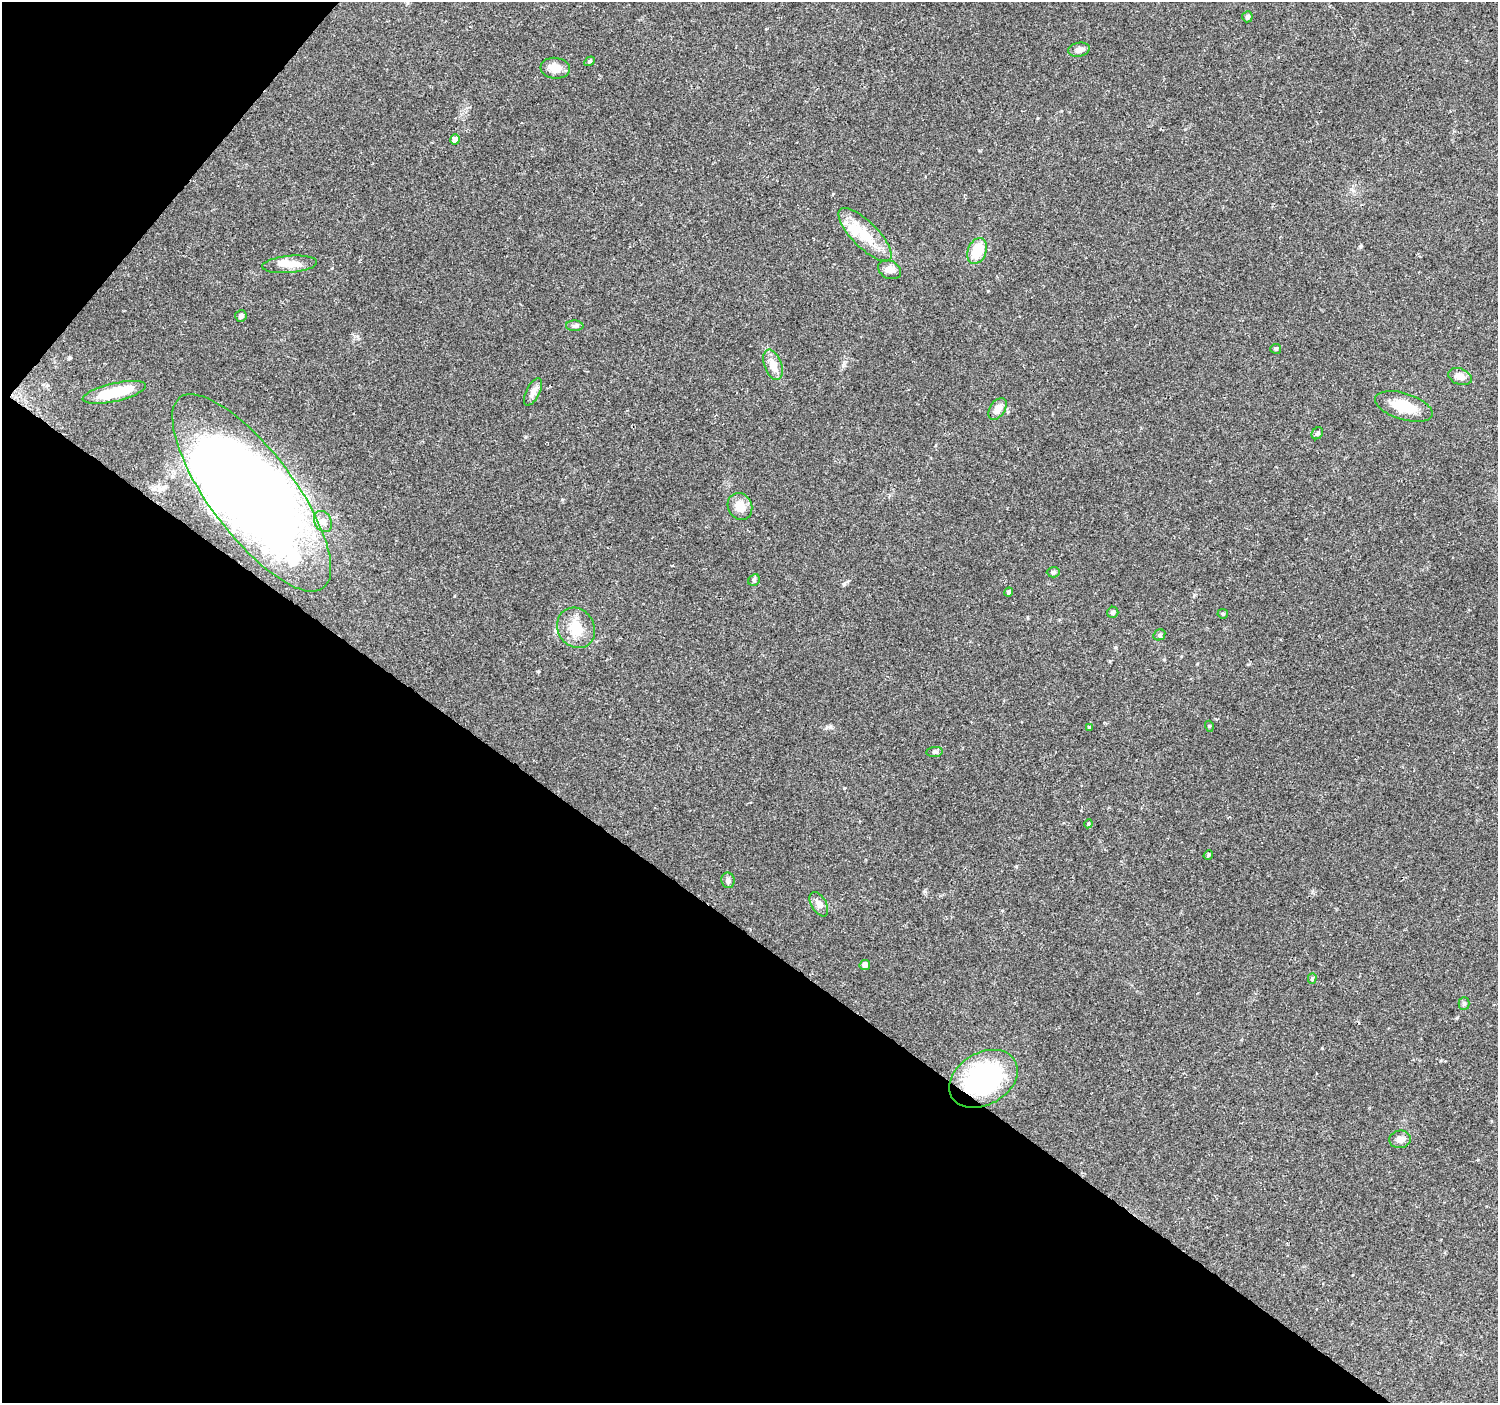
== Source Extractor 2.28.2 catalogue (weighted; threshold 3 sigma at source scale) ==
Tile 9 of 4 x 4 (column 1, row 3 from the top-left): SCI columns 8-1503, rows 1644-3044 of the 5991 x 6023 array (HDU 1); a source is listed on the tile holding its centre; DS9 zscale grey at full resolution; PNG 1500 x 1405 px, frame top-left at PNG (2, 2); each listed source drawn as its Kron ellipse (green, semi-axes under 4 px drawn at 4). Shown black and unused: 37% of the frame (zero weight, under 2 of 3 exposures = <1% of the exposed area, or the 3 px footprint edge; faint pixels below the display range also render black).
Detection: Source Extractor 2.28.2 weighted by HDU 2 'WHT'; one run over the whole footprint, this tile lists its part. Background 0.103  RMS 0.008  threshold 0.036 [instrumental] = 3 sigma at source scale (4.5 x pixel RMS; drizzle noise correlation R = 1.50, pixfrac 1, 0.0396/0.0396 arcsec/px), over >= 5 px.
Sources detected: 49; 5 inside a brighter object's white glare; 1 cosmic-ray / hot-pixel residue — neither listed nor drawn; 2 inside a brighter listed object's ellipse — not listed separately; the other 41 listed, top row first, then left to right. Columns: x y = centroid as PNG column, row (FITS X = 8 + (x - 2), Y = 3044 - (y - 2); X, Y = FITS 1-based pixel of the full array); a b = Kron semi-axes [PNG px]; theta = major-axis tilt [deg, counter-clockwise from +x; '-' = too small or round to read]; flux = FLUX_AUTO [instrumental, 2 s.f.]
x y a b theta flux
1247 17 5 5 - 1.8
1079 50 11 7 11 3.6
590 61 5 4 - 1.3
555 68 15 10 -6 8
455 139 5 5 - 3.7
865 235 35 13 -45 21
977 251 13 9 68 21
290 264 27 8 5 9.9
889 270 12 9 -26 4.4
241 316 6 5 - 2
575 326 9 5 -2 1.9
1276 349 5 5 - 1.3
773 365 16 8 -70 8.3
1460 377 12 8 -21 4.5
114 392 32 9 13 24
533 392 15 6 63 4.1
1404 406 30 13 -17 20
998 409 12 7 57 6.5
1317 433 6 5 - 1.3
252 493 119 42 -53 970
740 506 14 12 -63 9
323 521 11 8 -61 4.6
1053 572 6 5 - 1.5
754 580 6 5 - 1.3
1009 592 4 4 - 2.2
1113 612 6 5 - 2.3
1223 614 5 4 - 1.1
576 628 21 18 -57 17
1159 635 6 5 - 1.5
1209 726 5 3 - 0.73
1089 727 4 4 - 0.8
935 752 8 5 7 1.6
1088 824 4 3 - 0.73
1208 855 5 4 - 1.1
728 880 8 6 -79 2.6
819 904 13 7 -60 4
865 965 5 5 - 4.1
1312 979 5 4 - 1.2
1464 1003 6 5 - 1.4
983 1079 37 26 30 110
1400 1139 10 9 - 4.2
Overlapping masked pixels (flux is a lower limit): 2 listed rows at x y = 252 493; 983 1079
Unlisted compact peaks at least as high as the median listed source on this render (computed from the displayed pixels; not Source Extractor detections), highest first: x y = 830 727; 844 584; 1361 246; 538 671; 69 358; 1322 1048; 844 788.